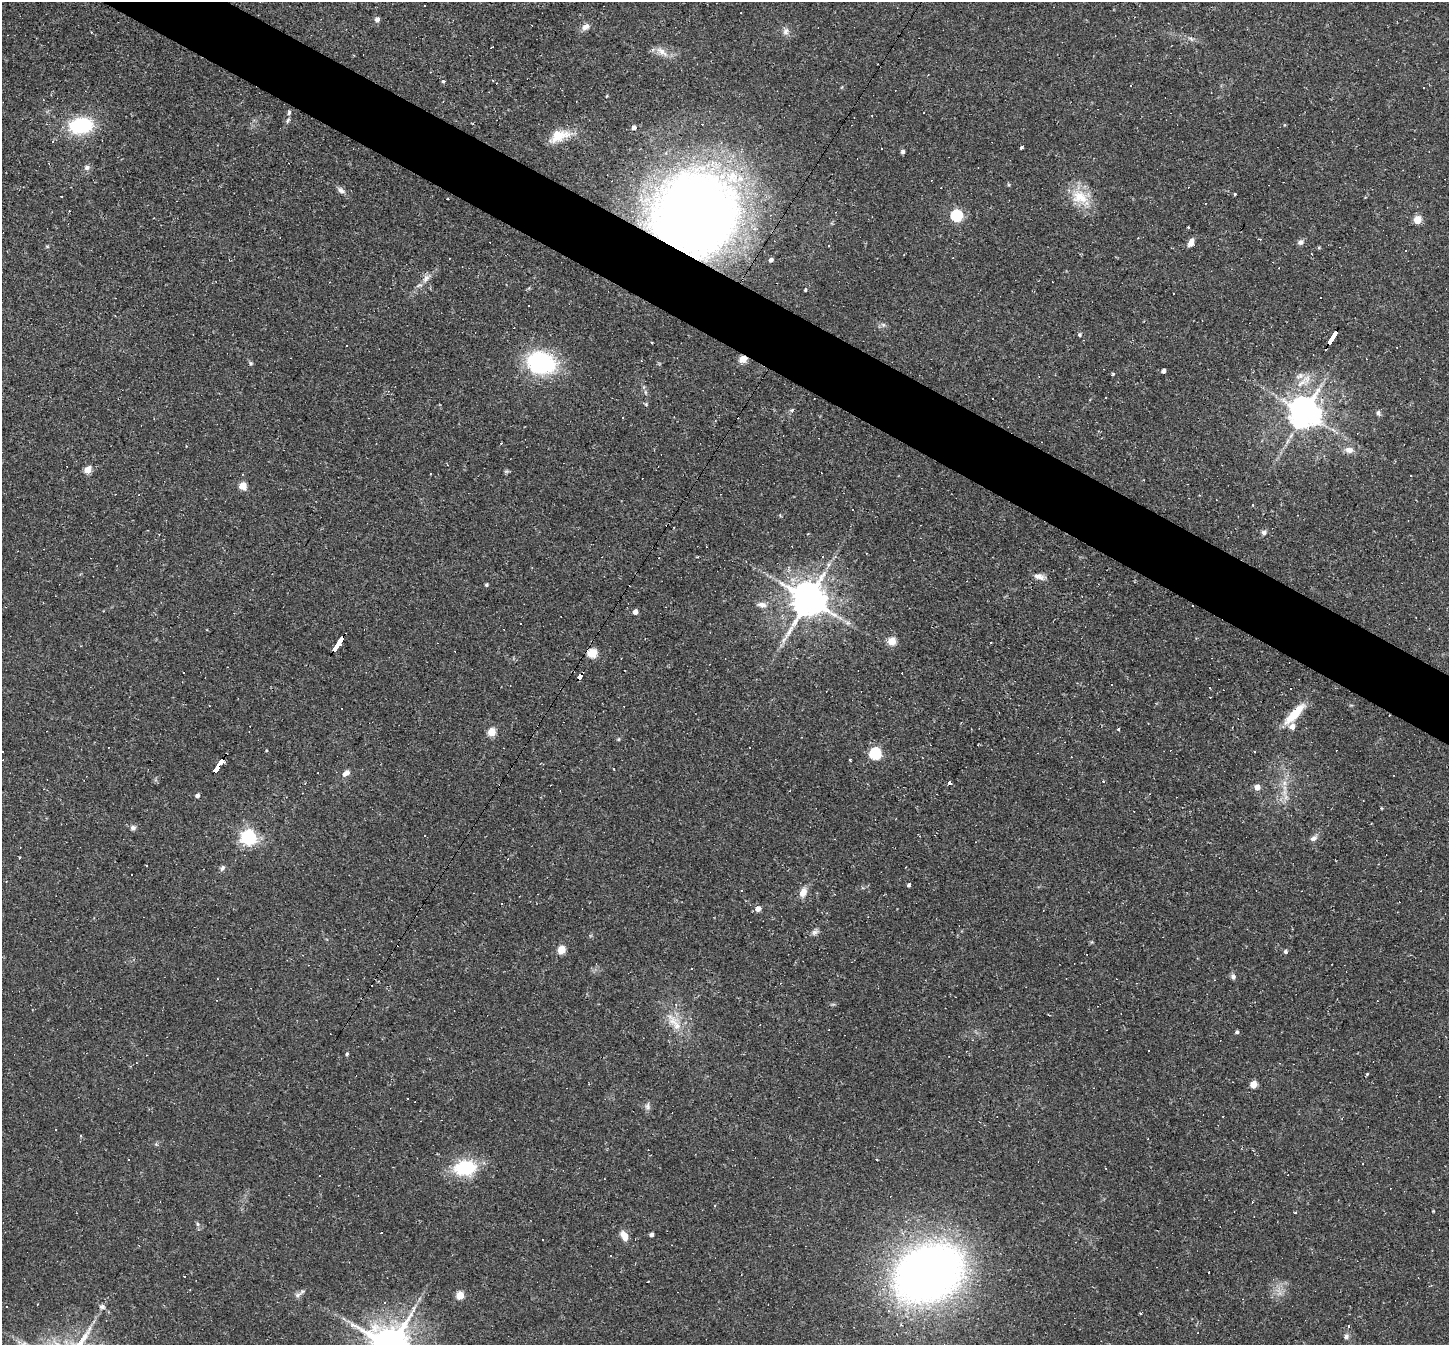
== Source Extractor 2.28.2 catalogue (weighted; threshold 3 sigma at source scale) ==
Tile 11 of 4 x 4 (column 3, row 3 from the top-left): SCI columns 2894-4340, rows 1488-2830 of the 5786 x 5798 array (HDU 1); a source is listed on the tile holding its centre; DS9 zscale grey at full resolution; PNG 1451 x 1347 px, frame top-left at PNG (2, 2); no overlay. Shown black and unused: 5% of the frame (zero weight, under 2 of 3 exposures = <1% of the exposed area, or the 3 px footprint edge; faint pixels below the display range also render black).
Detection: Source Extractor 2.28.2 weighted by HDU 2 'WHT'; one run over the whole footprint, this tile lists its part. Background 0.061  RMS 0.0056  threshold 0.0251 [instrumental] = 3 sigma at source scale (4.5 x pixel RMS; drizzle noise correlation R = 1.50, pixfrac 1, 0.05/0.05 arcsec/px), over >= 5 px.
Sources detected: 192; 71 cosmic-ray / hot-pixel residue — not listed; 4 inside a brighter listed object's ellipse — not listed separately; the other 117 listed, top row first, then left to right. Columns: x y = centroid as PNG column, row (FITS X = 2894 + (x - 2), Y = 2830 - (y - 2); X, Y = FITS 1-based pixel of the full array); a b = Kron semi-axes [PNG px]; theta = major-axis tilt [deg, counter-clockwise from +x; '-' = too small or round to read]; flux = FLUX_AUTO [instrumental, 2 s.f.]
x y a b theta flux
424 6 2 2 - 0.42
377 19 5 5 - 2
586 27 9 6 31 3.3
786 32 9 8 - 2.3
662 52 17 8 -35 5
443 81 4 3 - 1.5
288 120 8 4 68 1.1
81 125 17 12 8 47
634 128 4 4 - 2.4
559 136 25 14 19 13
1021 147 3 3 - 1.5
882 148 2 2 - 0.44
903 152 4 4 - 1.5
87 167 8 7 - 1.9
341 190 11 6 -45 2.1
1235 194 3 3 - 0.51
1080 197 23 17 -23 15
695 213 63 61 38 680
956 215 6 5 - 69
1417 220 5 5 - 13
1138 238 3 2 - 0.37
1191 242 10 5 67 3.4
1300 242 7 6 - 1.9
1319 248 5 3 - 0.6
771 260 4 4 - 2
426 278 12 7 50 3.2
805 290 3 3 - 0.87
883 325 6 6 - 1.2
1079 335 5 4 - 0.89
1333 337 15 3 57 86
743 359 5 4 - 17
251 363 6 5 - 0.81
541 363 20 15 -13 92
1163 371 4 4 - 2.1
1113 373 4 3 - 1.2
1300 376 13 7 21 3.7
1106 398 2 2 - 0.46
993 399 3 2 - 0.61
646 404 5 4 - 0.66
791 410 5 5 - 0.9
1304 413 9 9 - 1100
1378 413 6 5 - 1.3
1349 450 11 8 0 3.4
448 465 3 2 - 0.39
87 470 5 4 - 11
506 471 7 4 -18 0.78
430 474 2 2 - 0.49
1411 475 3 2 - 0.87
243 486 5 5 - 14
1298 515 3 2 - 0.41
1264 532 7 6 - 1.6
829 564 6 4 70 1.2
1039 577 17 6 -17 3.1
486 585 4 3 - 1
808 599 10 9 - 1500
762 605 12 7 -11 3.3
635 612 4 4 - 3.4
848 623 7 4 -18 1.4
892 641 5 5 - 17
339 644 16 3 57 140
592 653 5 5 - 27
580 677 6 4 58 33
1209 688 3 2 - 0.87
1293 715 23 10 43 12
1118 729 3 3 - 0.67
492 732 5 5 - 18
266 750 3 3 - 0.6
875 753 6 5 - 59
850 760 3 3 - 0.94
219 765 16 4 57 140
346 773 9 6 37 3.1
1103 781 4 4 - 0.51
950 783 4 3 - 3.4
1284 783 7 4 72 1.6
1257 787 5 5 - 5.1
197 795 4 4 - 1.7
133 828 7 6 - 1.7
248 837 6 6 - 170
1313 838 10 6 25 2.1
20 857 3 2 - 0.69
146 866 3 3 - 1.5
222 868 8 5 58 1.4
909 885 4 3 - 1.7
803 892 12 8 64 4.6
758 909 5 5 - 4.2
814 932 9 7 35 1.8
561 950 5 5 - 17
1285 951 5 4 - 1.3
1233 977 7 6 - 1.7
676 1004 5 4 - 0.81
672 1021 23 12 -62 10
1237 1032 5 3 - 0.94
1149 1051 3 2 - 0.35
347 1054 4 4 - 0.96
1367 1074 4 3 - 0.54
1253 1084 5 4 - 12
407 1098 3 2 - 0.38
648 1107 9 4 82 1.6
1223 1116 2 2 - 0.44
80 1135 3 3 - 1.4
877 1159 3 2 - 0.6
465 1168 24 15 7 31
1295 1212 3 3 - 0.71
198 1224 5 5 - 0.96
651 1234 4 4 - 2
624 1236 11 7 -55 5.5
542 1240 3 2 - 0.59
929 1273 49 37 27 530
185 1277 2 2 - 0.59
648 1281 3 2 - 0.65
297 1295 9 6 19 1.9
460 1295 5 5 - 16
6 1307 3 2 - 0.77
103 1307 7 6 - 1.5
1140 1313 4 3 - 0.49
1346 1337 7 6 - 1.6
24 1344 7 4 19 1.2
Overlapping masked pixels (flux is a lower limit): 8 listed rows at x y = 695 213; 1333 337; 743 359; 1304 413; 339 644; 592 653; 580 677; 219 765